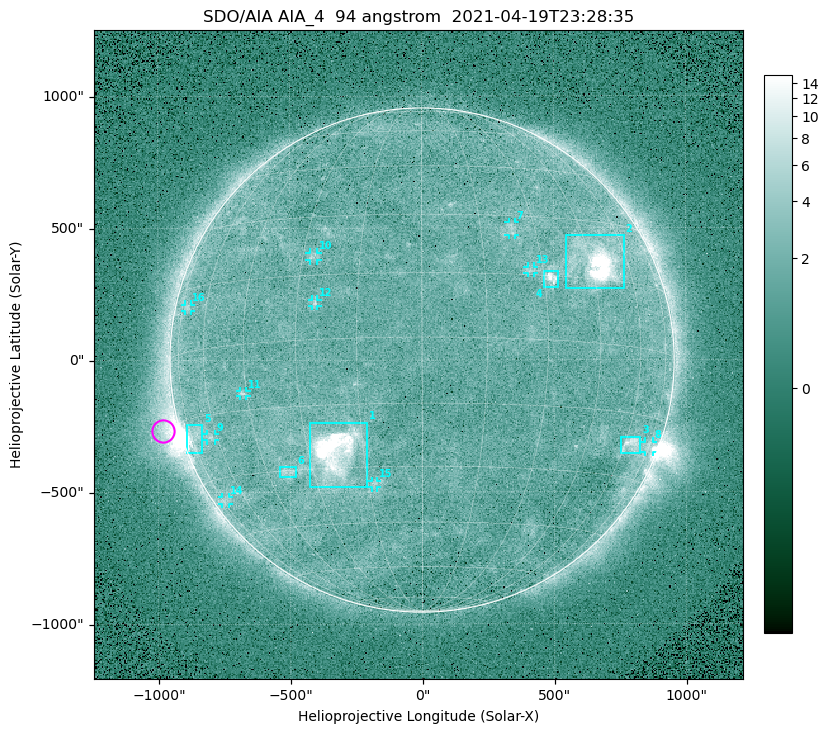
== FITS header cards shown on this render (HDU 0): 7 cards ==
TELESCOP= 'SDO/AIA '
INSTRUME= 'AIA_4   '
WAVELNTH=                   94
WAVEUNIT= 'angstrom'
DATE-OBS= '2021-04-19T23:28:35.12'
CTYPE1  = 'HPLN-TAN'
CTYPE2  = 'HPLT-TAN'

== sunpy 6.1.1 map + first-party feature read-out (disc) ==
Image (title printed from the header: SDO/AIA AIA_4  94 angstrom  2021-04-19T23:28:35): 512 x 512 px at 4.8 arcsec/px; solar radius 955 arcsec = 199 px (full disc in frame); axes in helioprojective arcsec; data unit not stated in the header (colour bar unlabelled)
Orientation: roll -0.138 deg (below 1 deg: not rotated)
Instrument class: DISC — disc imager (sunpy class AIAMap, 94 A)
Bright regions (active regions / flare kernels): reference = the median radial profile (limb darkening/brightening removed); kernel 5 px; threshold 5 sigma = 2.41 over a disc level ~1.74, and >= 1.15x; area >= 9 px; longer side >= 5 px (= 24 arcsec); searched inside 0.97 R_sun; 16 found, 16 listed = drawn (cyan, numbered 1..; 10 of them under ~33 arcsec drawn as corner ticks so the feature stays visible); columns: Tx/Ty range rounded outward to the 10 arcsec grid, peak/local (2 s.f.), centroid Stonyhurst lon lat
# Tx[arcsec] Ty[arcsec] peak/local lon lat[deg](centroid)
1 -430..-210 -480..-230 70 -22 -26
2 540..770 270..470 27 +47 +19
3 750..830 -360..-290 4.5 +63 -22
4 460..520 270..340 6.6 +32 +14
5 -900..-830 -350..-240 6.1 -73 -19
6 -540..-480 -440..-400 3.2 -38 -30
7 330..360 470..520 2.8 +23 +26
8 840..880 -350..-310 3 +74 -22
9 -820..-780 -300..-280 2.8 -63 -20
10 -430..-390 380..410 3 -27 +20
11 -690..-660 -140..-110 3.1 -46 -11
12 -420..-390 200..230 2.9 -25 +8
13 400..430 330..360 2.7 +26 +16
14 -760..-730 -550..-520 2.2 -73 -35
15 -190..-170 -480..-450 2.8 -13 -34
16 -900..-870 190..210 2.4 -71 +10
Off-limb structures (1.02-1.3 R_sun): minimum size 50 px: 6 found; the strongest spans PA ~85..115 deg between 1.02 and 1.22 R_sun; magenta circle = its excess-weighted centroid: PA ~105 deg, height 1.06 R_sun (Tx ~-980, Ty ~-270 arcsec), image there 4.8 x the reference